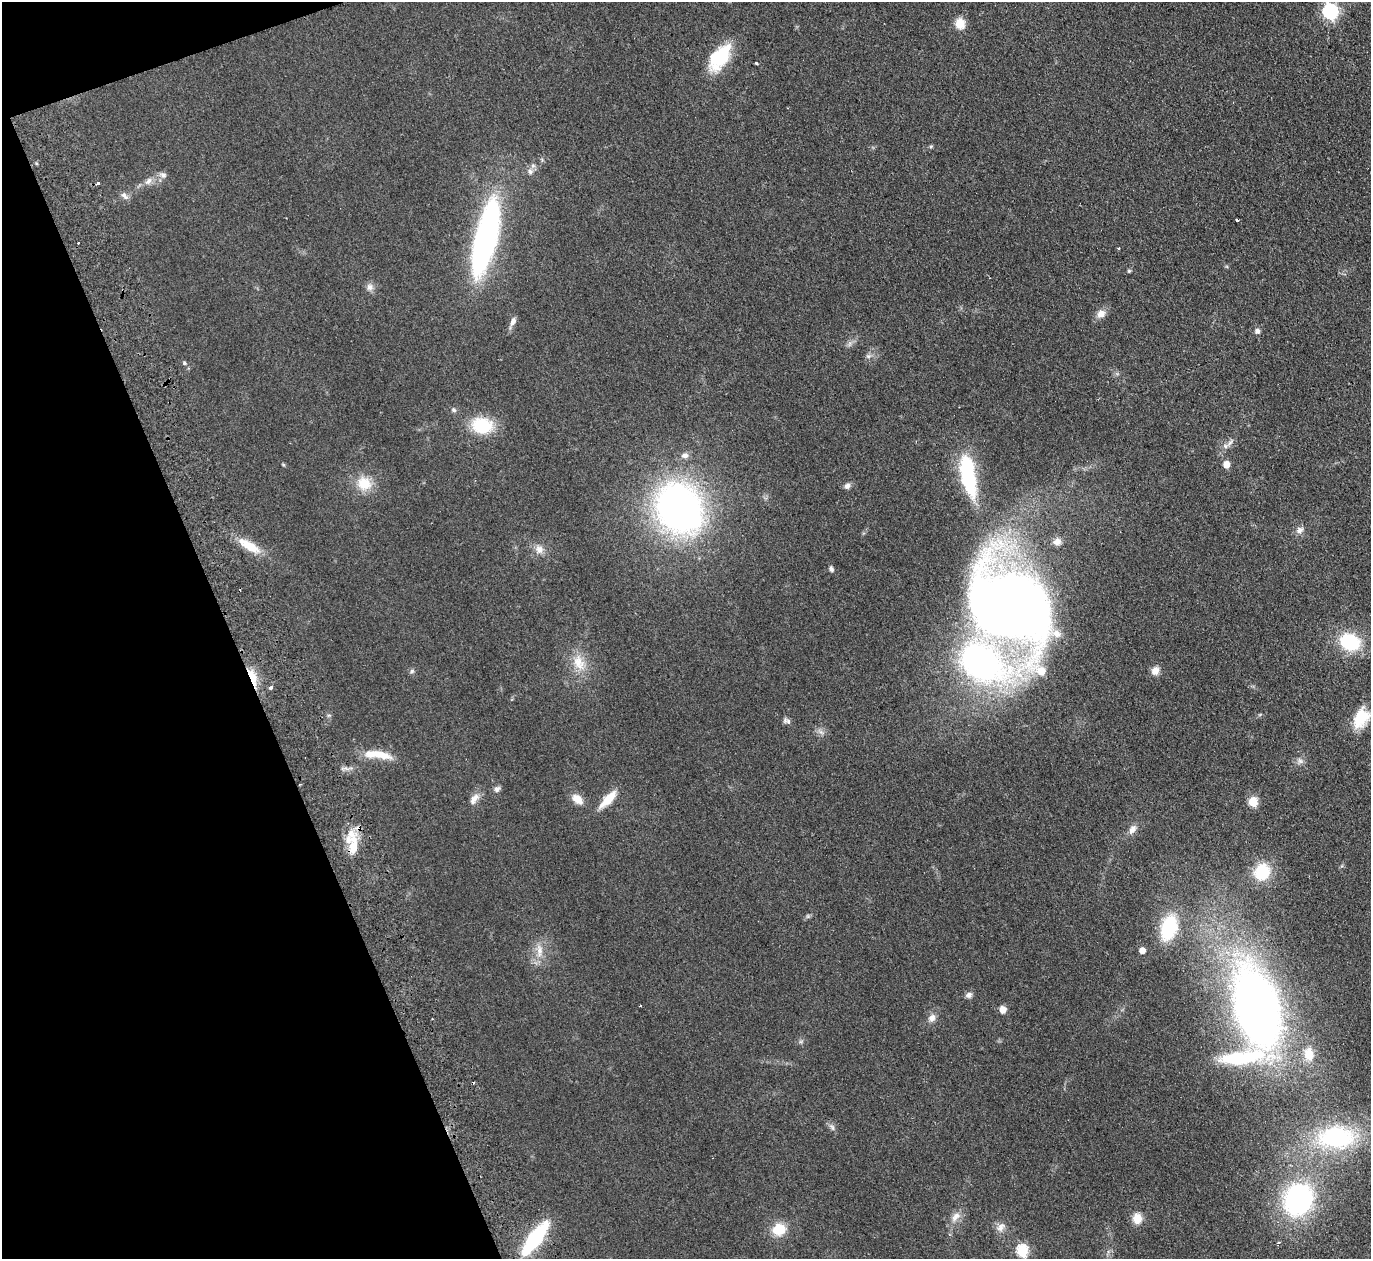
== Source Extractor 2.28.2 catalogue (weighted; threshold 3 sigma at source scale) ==
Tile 5 of 4 x 4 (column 1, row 2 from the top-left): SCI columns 55-1423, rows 2819-4075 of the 5585 x 5508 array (HDU 1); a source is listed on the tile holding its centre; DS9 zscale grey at full resolution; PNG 1373 x 1261 px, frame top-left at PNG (2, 2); no overlay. Shown black and unused: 18% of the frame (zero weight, under 2 of 3 exposures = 3% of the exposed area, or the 3 px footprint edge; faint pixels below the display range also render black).
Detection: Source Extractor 2.28.2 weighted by HDU 2 'WHT'; one run over the whole footprint, this tile lists its part. Background 0.0914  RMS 0.01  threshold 0.0452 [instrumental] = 3 sigma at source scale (4.5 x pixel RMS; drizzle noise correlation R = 1.50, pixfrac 1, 0.05/0.05 arcsec/px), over >= 5 px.
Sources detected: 78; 1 inside a brighter object's white glare — not listed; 3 inside a brighter listed object's ellipse — not listed separately; the other 74 listed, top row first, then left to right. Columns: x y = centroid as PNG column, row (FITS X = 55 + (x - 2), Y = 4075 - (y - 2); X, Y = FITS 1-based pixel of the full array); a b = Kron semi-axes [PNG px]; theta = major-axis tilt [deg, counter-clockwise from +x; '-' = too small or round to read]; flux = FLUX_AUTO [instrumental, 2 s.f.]
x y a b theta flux
1330 11 7 6 - 220
960 23 11 10 - 13
720 57 35 18 54 44
756 63 3 3 - 1.1
931 146 6 4 19 1.2
530 171 9 7 -79 4.1
163 175 10 7 -28 3.8
148 181 11 8 53 4.9
98 183 3 3 - 4.7
124 196 13 6 -46 3.8
1237 220 3 3 - 6.1
485 238 57 14 76 420
78 243 3 2 - 1.9
1129 271 5 4 - 1.3
370 287 11 8 -48 4.6
1101 314 10 10 - 7.2
513 321 11 6 65 4.9
1257 331 7 7 - 3.3
868 356 8 6 -20 2.7
184 363 5 4 - 1.8
454 410 7 6 - 2.1
482 425 23 17 -8 42
1225 446 10 6 18 4.1
685 455 10 7 -1 4.2
1226 464 5 5 - 13
968 476 41 13 -80 98
364 483 19 17 -36 21
847 486 8 7 - 3.4
679 508 37 32 -71 450
1300 530 10 8 42 4.8
1057 541 10 9 - 5.9
249 546 29 9 -30 23
539 549 12 11 - 7.7
831 569 7 5 -62 2.4
1008 606 95 66 -48 890
1350 642 19 15 -20 62
579 663 25 15 -64 20
412 671 6 6 - 2
1155 671 11 9 64 7.2
252 677 26 8 -70 16
271 687 3 3 - 5.4
1361 718 24 16 62 29
788 721 10 7 -34 3
821 732 8 5 -44 2.9
378 754 35 9 -8 22
1300 761 8 6 -21 3.2
497 789 9 7 50 3.1
474 799 18 8 55 7.3
577 799 13 8 -42 12
608 799 25 9 47 18
1253 802 5 5 - 46
1132 829 13 8 58 5.7
353 845 31 15 -81 25
1262 872 18 16 57 39
808 916 6 4 72 1.5
1169 928 22 14 72 63
1142 950 5 4 - 9.7
539 951 22 9 90 11
969 995 9 7 32 3.5
640 1006 3 2 - 1
1257 1009 57 29 -75 850
1003 1010 7 6 - 7.7
932 1018 10 8 56 5.6
1242 1057 74 19 7 92
832 1127 9 6 -70 2.9
1336 1137 43 26 0 120
1298 1200 28 23 65 180
955 1217 18 9 48 8.5
1137 1218 12 10 -87 12
1000 1227 13 9 55 6.4
779 1229 16 15 - 20
535 1238 29 9 53 100
1278 1243 4 3 - 1.9
1022 1251 6 6 - 96
Overlapping masked pixels (flux is a lower limit): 3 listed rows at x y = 720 57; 252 677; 353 845
Isophote crosses this tile's border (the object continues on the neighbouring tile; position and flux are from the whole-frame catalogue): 2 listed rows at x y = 1330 11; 720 57